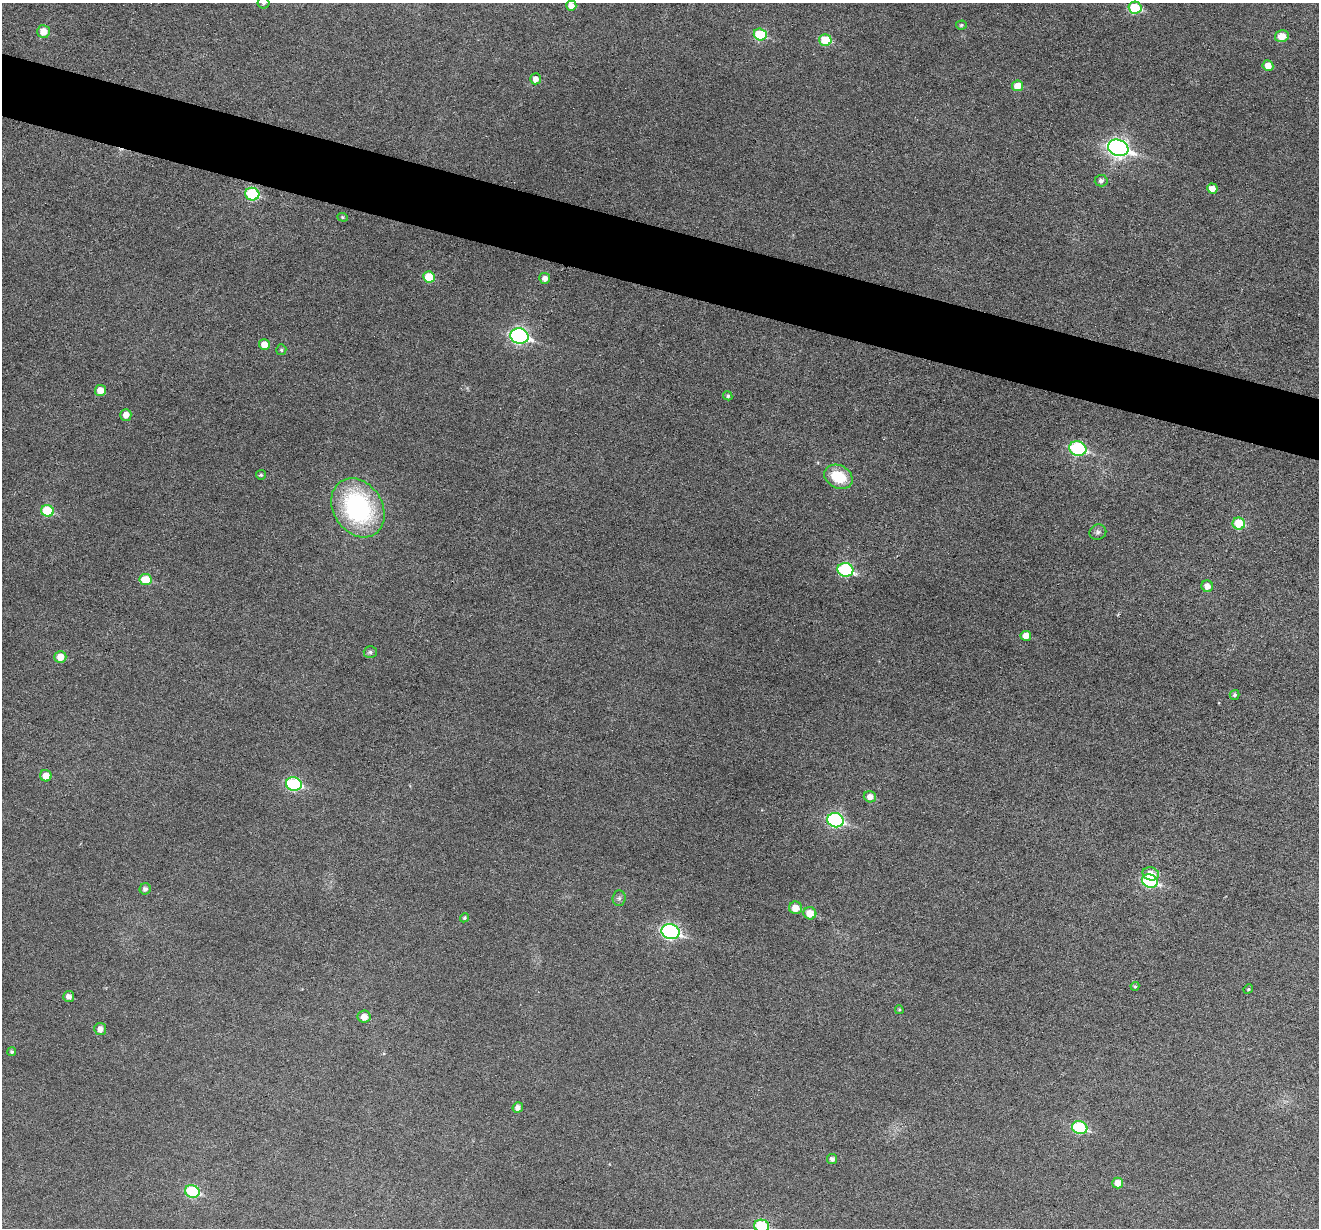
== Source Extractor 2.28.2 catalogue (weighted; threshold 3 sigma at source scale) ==
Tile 11 of 4 x 4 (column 3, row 3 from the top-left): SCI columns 2640-3956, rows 1482-2707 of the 5274 x 5288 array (HDU 1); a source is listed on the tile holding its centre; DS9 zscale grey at full resolution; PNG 1321 x 1230 px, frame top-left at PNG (2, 3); each listed source drawn as its Kron ellipse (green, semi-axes under 4 px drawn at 4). Shown black and unused: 5% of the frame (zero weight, under 3 of 6 exposures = <1% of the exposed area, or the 3 px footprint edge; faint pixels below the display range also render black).
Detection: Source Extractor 2.28.2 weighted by HDU 2 'WHT'; one run over the whole footprint, this tile lists its part. Background 0.0427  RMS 0.0053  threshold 0.0218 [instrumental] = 3 sigma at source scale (4.09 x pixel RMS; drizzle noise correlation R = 1.36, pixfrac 0.8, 0.05/0.05 arcsec/px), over >= 5 px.
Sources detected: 63; all 63 listed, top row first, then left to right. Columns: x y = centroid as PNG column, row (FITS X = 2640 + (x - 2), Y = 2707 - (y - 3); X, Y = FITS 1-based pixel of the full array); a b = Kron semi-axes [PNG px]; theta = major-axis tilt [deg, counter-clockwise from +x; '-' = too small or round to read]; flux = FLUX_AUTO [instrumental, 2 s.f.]
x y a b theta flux
263 3 6 6 - 1.2
571 6 5 5 - 4.1
1135 8 6 6 - 26
961 25 5 4 - 0.91
44 31 6 6 - 6.1
760 34 6 6 - 23
1282 36 7 5 14 6
825 40 6 5 - 17
1268 66 5 5 - 5.1
536 79 5 5 - 3.4
1018 86 5 5 - 8.3
1118 148 10 8 -19 200
1101 181 6 6 - 1.6
1212 189 5 5 - 4.8
252 194 7 6 - 36
343 217 5 4 - 0.61
429 277 6 5 - 14
545 278 5 5 - 2.8
519 336 9 7 -13 110
264 345 5 5 - 6.4
281 350 5 5 - 0.8
101 390 5 5 - 6.3
728 396 5 4 - 0.78
126 415 6 5 - 4.2
1078 448 9 7 -13 51
261 475 5 5 - 0.81
838 477 15 11 -27 17
358 508 31 24 -57 76
47 511 6 6 - 20
1239 523 6 6 - 15
1098 532 8 7 - 1.6
845 570 8 6 -14 52
146 580 6 5 - 12
1207 586 6 5 - 3.5
1026 636 5 5 - 4.7
370 652 6 5 - 1
60 657 6 6 - 6
1234 695 5 5 - 1.2
46 776 6 5 - 5.6
294 784 8 6 -15 54
870 797 6 5 - 3.6
836 820 8 7 - 70
1151 874 8 6 -15 5.3
1150 881 8 6 -22 53
145 889 6 5 - 1.9
619 898 8 6 87 1.3
795 908 6 6 - 6.2
810 913 6 6 - 8.2
464 918 5 4 - 0.8
670 932 9 7 -15 100
1135 986 4 4 - 0.83
1248 989 5 4 - 0.55
69 996 5 5 - 2.5
899 1010 4 3 - 0.59
364 1017 6 6 - 4.8
100 1029 6 6 - 3.3
12 1052 4 4 - 1
518 1107 5 5 - 2.3
1080 1128 8 6 -18 43
832 1159 5 5 - 1.9
1118 1183 5 5 - 5.4
192 1191 7 6 - 35
762 1226 7 6 - 36
Isophote crosses this tile's border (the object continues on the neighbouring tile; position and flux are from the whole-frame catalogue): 2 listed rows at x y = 263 3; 762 1226